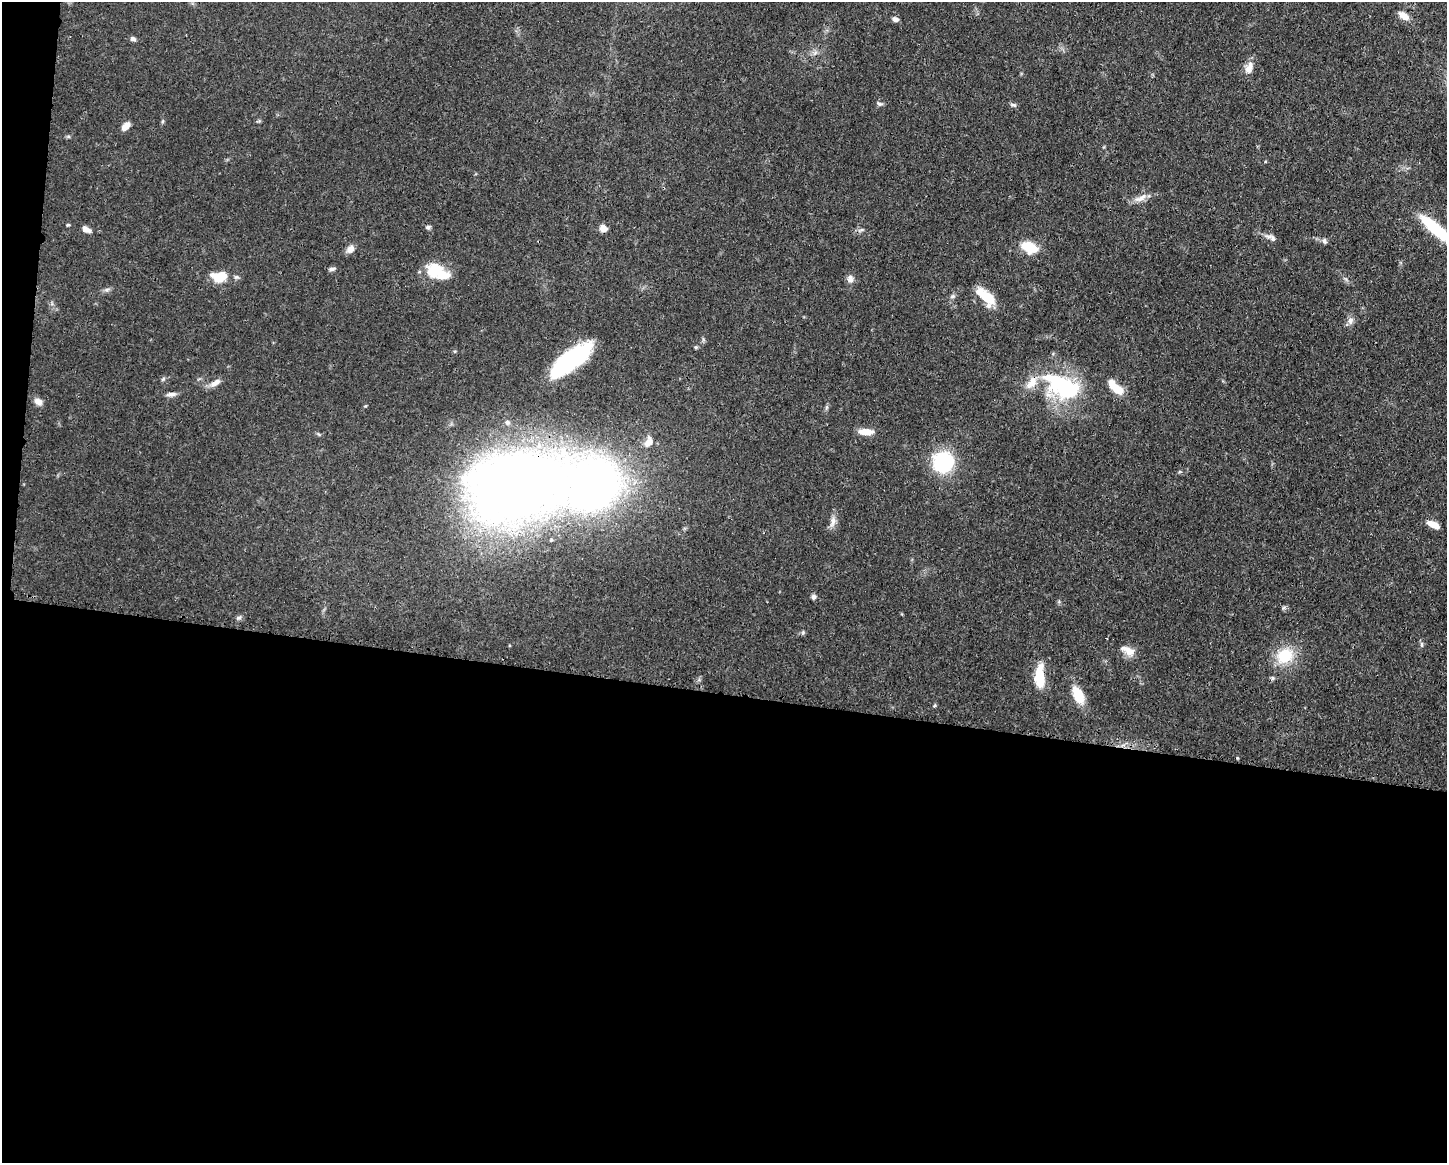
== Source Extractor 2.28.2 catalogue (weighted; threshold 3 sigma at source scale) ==
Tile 10 of 3 x 4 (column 1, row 4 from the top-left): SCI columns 112-1556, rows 7-1167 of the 4670 x 4658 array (HDU 1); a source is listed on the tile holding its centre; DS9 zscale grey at full resolution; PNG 1449 x 1165 px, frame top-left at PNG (2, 2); no overlay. Shown black and unused: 42% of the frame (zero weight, under 3 of 4 exposures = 1% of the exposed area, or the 3 px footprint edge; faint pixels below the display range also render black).
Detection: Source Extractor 2.28.2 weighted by HDU 2 'WHT'; one run over the whole footprint, this tile lists its part. Background 0.055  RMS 0.0032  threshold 0.0145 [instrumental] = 3 sigma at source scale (4.5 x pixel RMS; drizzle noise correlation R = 1.50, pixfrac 1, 0.05/0.05 arcsec/px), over >= 5 px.
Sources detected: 58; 3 inside a brighter object's white glare — not listed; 2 inside a brighter listed object's ellipse — not listed separately; the other 53 listed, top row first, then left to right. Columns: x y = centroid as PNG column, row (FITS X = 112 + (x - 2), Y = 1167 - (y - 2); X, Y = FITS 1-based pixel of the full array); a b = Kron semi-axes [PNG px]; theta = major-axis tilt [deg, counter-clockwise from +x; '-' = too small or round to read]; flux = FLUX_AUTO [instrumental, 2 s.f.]
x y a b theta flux
1403 16 15 8 -35 2.7
895 19 7 5 -17 1.2
133 39 7 5 -12 0.9
1249 68 17 9 69 2.9
879 104 9 5 -23 0.8
1013 105 9 4 -6 0.67
126 126 10 6 43 2.6
1141 198 20 7 27 2.6
68 225 5 3 - 0.42
428 227 7 5 20 0.7
603 228 8 7 - 2.5
86 229 11 6 -28 1.7
861 230 9 4 21 0.71
1437 230 44 10 -40 18
1271 238 16 6 -26 1.5
1324 241 7 5 -79 0.81
1029 247 17 11 -22 8
350 249 11 8 49 1.9
332 269 8 5 9 0.82
435 270 22 18 -7 9.7
220 276 16 11 6 8.2
850 279 10 8 88 1.5
107 289 7 4 2 0.72
952 296 7 5 21 0.73
986 297 21 9 -43 10
1350 321 10 7 62 1.4
696 347 5 4 - 0.43
571 360 43 15 37 38
163 379 7 4 46 0.49
215 383 15 7 31 2.2
1065 389 38 28 7 26
1117 389 15 9 -35 5.6
171 394 13 6 4 1.3
38 402 9 7 -37 2.2
826 408 6 4 71 0.57
507 422 7 6 - 0.91
866 432 16 7 -2 4.1
648 442 14 9 62 2.7
943 462 23 22 - 20
516 486 62 43 13 520
593 486 40 37 35 210
833 521 16 7 72 2
1433 524 13 6 -25 3.8
814 597 6 5 - 0.86
1284 607 7 4 20 0.53
239 618 7 5 19 0.73
1422 644 8 4 90 0.63
1128 650 22 9 -30 3.4
1285 656 22 19 35 11
1040 677 26 10 -90 9.6
1273 678 5 5 - 0.55
1078 695 21 11 -64 7.3
934 706 6 3 58 0.38
Overlapping masked pixels (flux is a lower limit): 2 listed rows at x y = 516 486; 593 486
Isophote crosses this tile's border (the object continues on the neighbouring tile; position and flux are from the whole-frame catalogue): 1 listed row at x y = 1437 230